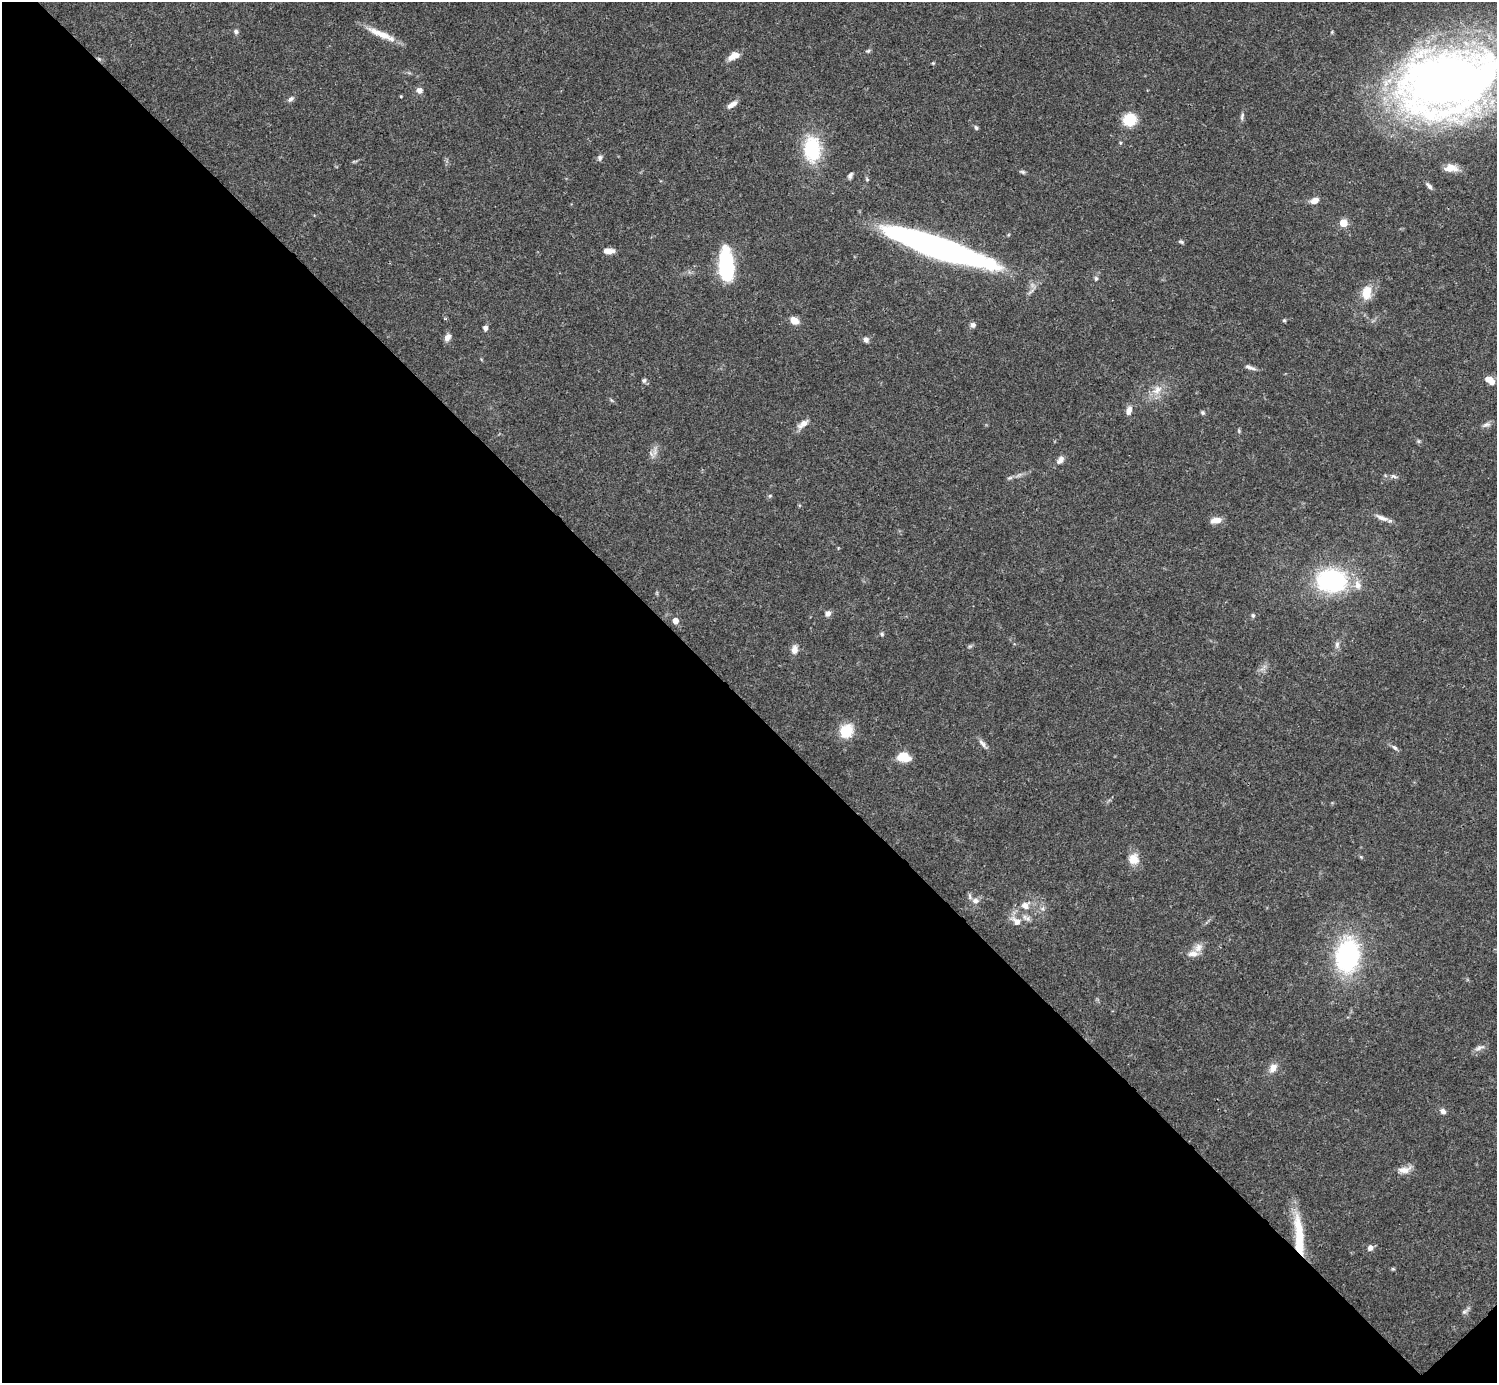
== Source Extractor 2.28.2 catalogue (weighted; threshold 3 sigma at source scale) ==
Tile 14 of 4 x 4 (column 2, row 4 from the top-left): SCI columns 1495-2989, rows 158-1538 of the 5982 x 5981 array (HDU 1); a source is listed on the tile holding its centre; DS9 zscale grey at full resolution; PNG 1499 x 1385 px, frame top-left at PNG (2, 2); no overlay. Shown black and unused: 49% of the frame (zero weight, under 3 of 4 exposures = <1% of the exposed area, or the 3 px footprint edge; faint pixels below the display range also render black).
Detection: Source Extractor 2.28.2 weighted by HDU 2 'WHT'; one run over the whole footprint, this tile lists its part. Background 0.0409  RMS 0.0027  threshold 0.0119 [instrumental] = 3 sigma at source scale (4.5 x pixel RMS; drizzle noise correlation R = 1.50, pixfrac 1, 0.05/0.05 arcsec/px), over >= 5 px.
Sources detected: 81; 1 cosmic-ray / hot-pixel residue — not listed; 3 inside a brighter listed object's ellipse — not listed separately; the other 77 listed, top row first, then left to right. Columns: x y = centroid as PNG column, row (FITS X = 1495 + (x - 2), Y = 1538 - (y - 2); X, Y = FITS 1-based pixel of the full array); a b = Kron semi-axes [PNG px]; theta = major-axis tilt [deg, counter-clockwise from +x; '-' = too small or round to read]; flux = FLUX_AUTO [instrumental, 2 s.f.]
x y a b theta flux
236 31 6 6 - 0.63
381 34 38 8 -23 4.6
868 51 7 5 20 0.44
733 56 14 8 29 2.4
933 63 4 4 - 0.25
1448 82 79 52 14 290
419 90 7 6 - 1.4
401 96 4 3 - 0.24
291 99 9 6 38 0.77
732 104 14 6 33 1.5
1242 116 12 4 76 0.73
1130 120 13 12 - 7.8
976 128 6 5 - 0.49
812 149 30 20 -89 15
600 157 7 6 - 0.71
1451 168 15 9 -1 2.8
1022 172 8 5 -20 0.47
850 175 8 5 60 0.7
867 179 6 4 -46 0.34
1429 186 10 5 -47 0.79
1314 201 10 6 25 2
1343 223 5 5 - 8.3
1181 241 8 5 -20 0.47
936 247 95 17 -19 110
609 251 13 5 -1 2.3
726 266 29 12 -86 28
1096 279 6 5 - 0.55
1366 293 16 11 81 4.9
1284 320 5 5 - 0.34
794 321 10 7 -35 2.4
973 325 6 6 - 0.9
485 328 6 6 - 0.85
447 337 10 6 62 1.5
866 340 7 6 - 0.9
1250 367 15 4 -22 1
644 380 6 6 - 0.58
1489 380 13 7 -33 2.6
1157 390 15 10 47 3
1129 410 10 6 73 1.6
1203 413 5 5 - 0.46
803 424 17 7 36 1.9
1486 425 12 6 20 0.97
1239 431 6 4 -72 0.32
1418 441 6 4 -89 0.37
655 451 15 4 83 1.1
1060 460 11 7 50 1.3
1394 476 9 5 -18 0.73
1010 478 8 5 19 0.56
1382 518 18 6 -21 1.7
1216 520 13 7 9 2.1
1331 581 25 19 -4 37
1358 585 13 9 -77 2.2
828 613 7 6 - 1.1
1253 615 5 5 - 0.51
675 621 5 5 - 2.3
882 634 6 5 - 0.4
1337 645 10 6 90 0.89
794 650 11 8 79 1.7
846 731 16 13 56 7
982 743 14 6 -52 1.1
1394 747 10 5 -37 0.75
903 757 11 8 -9 6.6
1134 859 14 13 - 3.2
975 901 10 8 -25 1.5
1025 906 12 11 - 2.6
1028 918 8 7 - 1
1016 921 14 8 -40 2.3
1198 948 13 10 60 2.1
1347 956 26 18 82 44
1479 1048 16 5 24 1.1
1273 1068 12 9 54 2.1
1443 1111 8 6 -33 1.1
1404 1170 18 9 8 2.2
1299 1241 48 11 -88 12
1370 1248 7 6 - 1.2
1393 1269 6 4 -18 0.32
1464 1311 9 6 42 0.77
Overlapping masked pixels (flux is a lower limit): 2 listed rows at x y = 936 247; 1299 1241
Isophote crosses this tile's border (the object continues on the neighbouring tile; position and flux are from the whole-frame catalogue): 1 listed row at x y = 1448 82